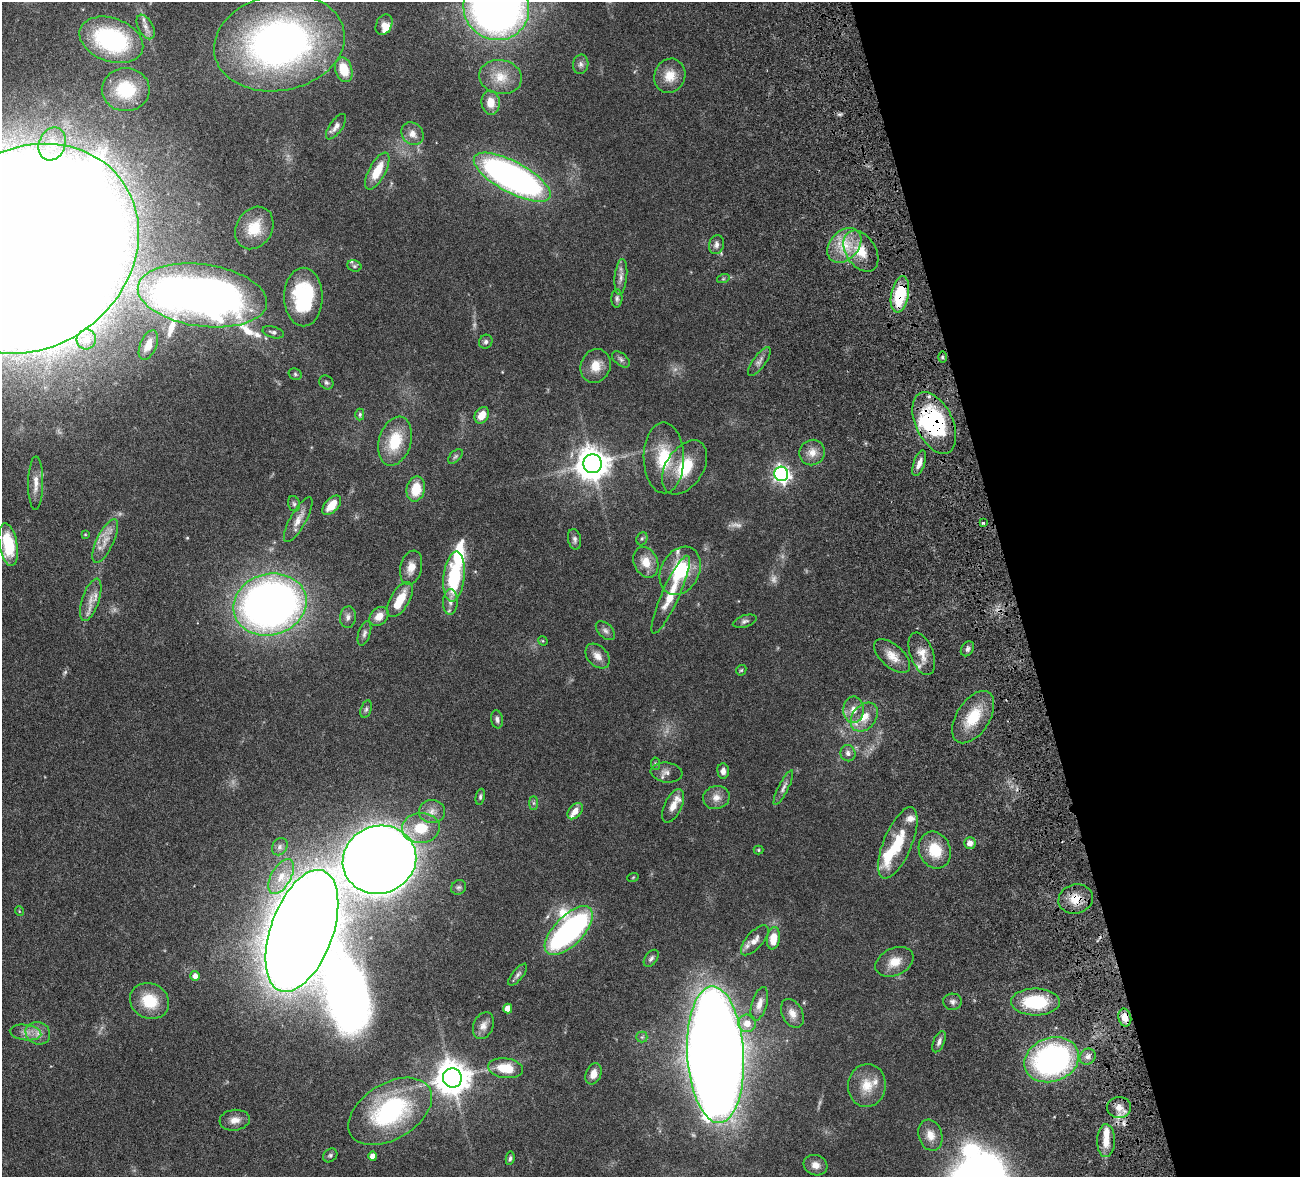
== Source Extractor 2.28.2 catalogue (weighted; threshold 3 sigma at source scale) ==
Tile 12 of 4 x 4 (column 4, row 3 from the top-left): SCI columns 4055-5352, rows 1508-2682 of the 5510 x 5250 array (HDU 1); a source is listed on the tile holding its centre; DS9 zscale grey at full resolution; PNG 1302 x 1179 px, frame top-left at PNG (2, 2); each listed source drawn as its Kron ellipse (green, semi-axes under 4 px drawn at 4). Shown black and unused: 22% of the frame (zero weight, under 4 of 8 exposures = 8% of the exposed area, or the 3 px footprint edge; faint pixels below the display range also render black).
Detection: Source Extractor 2.28.2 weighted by HDU 2 'WHT'; one run over the whole footprint, this tile lists its part. Background 0.0863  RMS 0.0031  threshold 0.0127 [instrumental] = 3 sigma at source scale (4.09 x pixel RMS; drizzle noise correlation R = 1.36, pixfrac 0.8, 0.05/0.05 arcsec/px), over >= 5 px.
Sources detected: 170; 7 too faint to see at this stretch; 3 inside a brighter object's white glare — neither listed nor drawn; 15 inside a brighter listed object's ellipse — not listed separately; the other 145 listed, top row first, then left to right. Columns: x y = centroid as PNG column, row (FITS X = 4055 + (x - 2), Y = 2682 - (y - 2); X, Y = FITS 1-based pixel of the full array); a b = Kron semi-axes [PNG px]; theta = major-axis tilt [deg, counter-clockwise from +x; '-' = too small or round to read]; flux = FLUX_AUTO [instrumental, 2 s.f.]
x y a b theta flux
496 8 33 32 - 180
384 25 11 8 65 1.6
146 27 13 7 -61 1.6
111 40 33 21 -20 35
279 43 66 48 11 120
581 64 9 7 81 1.1
344 70 12 8 -75 6.5
670 76 17 15 70 4.6
501 77 21 17 -11 5.6
126 90 24 21 0 13
491 103 12 9 -84 3.3
336 127 15 6 55 1.4
413 134 12 10 -51 2.1
52 144 17 13 69 4.6
377 171 20 8 62 6.1
512 177 43 15 -28 120
254 228 22 18 58 7.4
716 245 9 7 73 1.2
844 245 20 14 47 7.1
28 249 116 99 36 2300
861 251 22 15 -57 6.8
354 266 7 5 -21 0.59
621 277 18 6 85 1.6
723 279 6 4 19 0.38
900 294 18 8 79 13
202 295 65 31 -8 280
303 297 29 19 -90 23
617 298 9 5 87 0.72
273 332 11 5 -16 0.91
86 339 10 9 - 3
486 342 7 6 - 0.75
148 345 15 8 67 4.8
942 357 6 4 -89 0.43
621 359 10 6 -38 0.81
759 361 17 6 55 1.4
596 366 17 15 66 4.2
295 374 7 5 -29 0.58
326 382 7 6 - 0.66
360 414 6 4 89 0.43
482 415 9 6 57 3.1
934 423 33 18 -64 32
395 441 25 16 73 10
812 452 13 12 - 2.8
455 456 9 5 45 0.66
664 458 35 20 -89 12
919 463 13 5 71 1.9
592 464 9 9 - 510
685 467 30 18 57 11
781 474 7 7 - 100
36 483 27 7 89 2.8
416 489 12 9 77 6.3
294 504 8 6 -74 0.64
332 505 12 6 48 4.4
298 520 25 8 61 2.6
983 523 3 3 - 0.75
85 534 4 3 - 0.23
575 539 10 6 -78 0.9
642 539 7 5 69 0.54
105 541 24 8 64 3.5
8 545 21 9 -80 13
646 562 16 11 -66 4.2
411 568 17 11 77 3
680 571 25 19 61 14
454 577 25 10 84 20
671 595 42 8 66 7.2
400 599 19 9 59 5.5
91 600 22 8 71 3.1
450 602 13 7 86 1.8
270 604 37 30 15 200
379 616 11 8 43 2.7
348 617 11 8 82 1.1
745 621 12 6 18 0.88
605 631 11 7 -44 1
364 633 13 6 73 0.93
543 641 5 4 - 0.27
967 649 8 6 57 0.8
922 654 22 11 -69 3.5
597 656 14 10 -47 2.3
892 656 22 11 -41 3.7
741 670 6 4 43 0.37
366 709 9 5 75 0.68
853 710 13 10 88 2.8
864 717 16 11 50 4.4
973 717 29 16 57 9.2
497 719 9 6 -82 0.85
848 753 8 7 - 1.1
655 764 6 4 -83 0.4
723 771 8 5 -86 1.4
667 772 16 10 -7 1.7
783 788 19 5 64 1.2
480 797 8 4 78 0.55
716 797 13 11 13 2.4
534 803 7 4 -90 0.51
673 806 18 8 65 2.8
575 811 9 6 49 2.1
432 812 13 11 1 2.3
421 828 19 15 5 8
898 843 38 14 67 11
970 843 6 6 - 1.8
280 847 9 7 57 1
758 850 5 4 - 0.34
935 850 19 15 -67 8
379 860 37 34 19 670
281 877 19 10 60 3.8
633 877 6 3 20 0.25
459 887 8 7 - 0.7
1076 899 17 14 15 4.8
19 911 5 3 - 0.21
302 931 64 31 70 1200
569 931 31 14 46 77
773 938 11 6 82 5.4
755 940 19 8 49 2.1
651 958 9 6 53 0.81
894 962 20 13 26 4.2
518 975 13 5 51 0.88
195 976 5 5 - 1.6
150 1001 20 17 -26 8.7
952 1002 9 8 - 1
1035 1002 24 13 -1 15
759 1004 17 7 73 2.4
508 1008 5 4 - 2.7
792 1013 15 10 -62 2.4
1125 1018 9 6 -78 3.2
747 1023 9 8 - 3.3
483 1026 14 10 67 1.9
25 1032 16 7 -7 2
38 1033 12 11 - 2.4
642 1037 5 5 - 0.48
939 1042 11 5 66 1
716 1055 68 28 -87 870
1088 1057 8 7 - 1.3
1052 1060 28 22 20 73
506 1068 17 10 -8 6.9
593 1074 11 7 69 2.4
452 1078 9 9 - 590
867 1085 21 19 82 5.6
1119 1107 12 10 0 2.8
390 1111 46 28 31 37
235 1120 15 10 6 2.3
930 1135 16 12 -74 3
1106 1141 16 9 89 3.8
330 1155 8 6 40 0.59
373 1156 4 4 - 1.9
510 1158 7 4 81 0.53
815 1165 12 10 -18 2
Overlapping masked pixels (flux is a lower limit): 7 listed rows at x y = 861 251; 900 294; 934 423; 1076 899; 1125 1018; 1119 1107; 1106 1141
Isophote crosses this tile's border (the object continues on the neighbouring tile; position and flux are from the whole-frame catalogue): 2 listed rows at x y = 496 8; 28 249